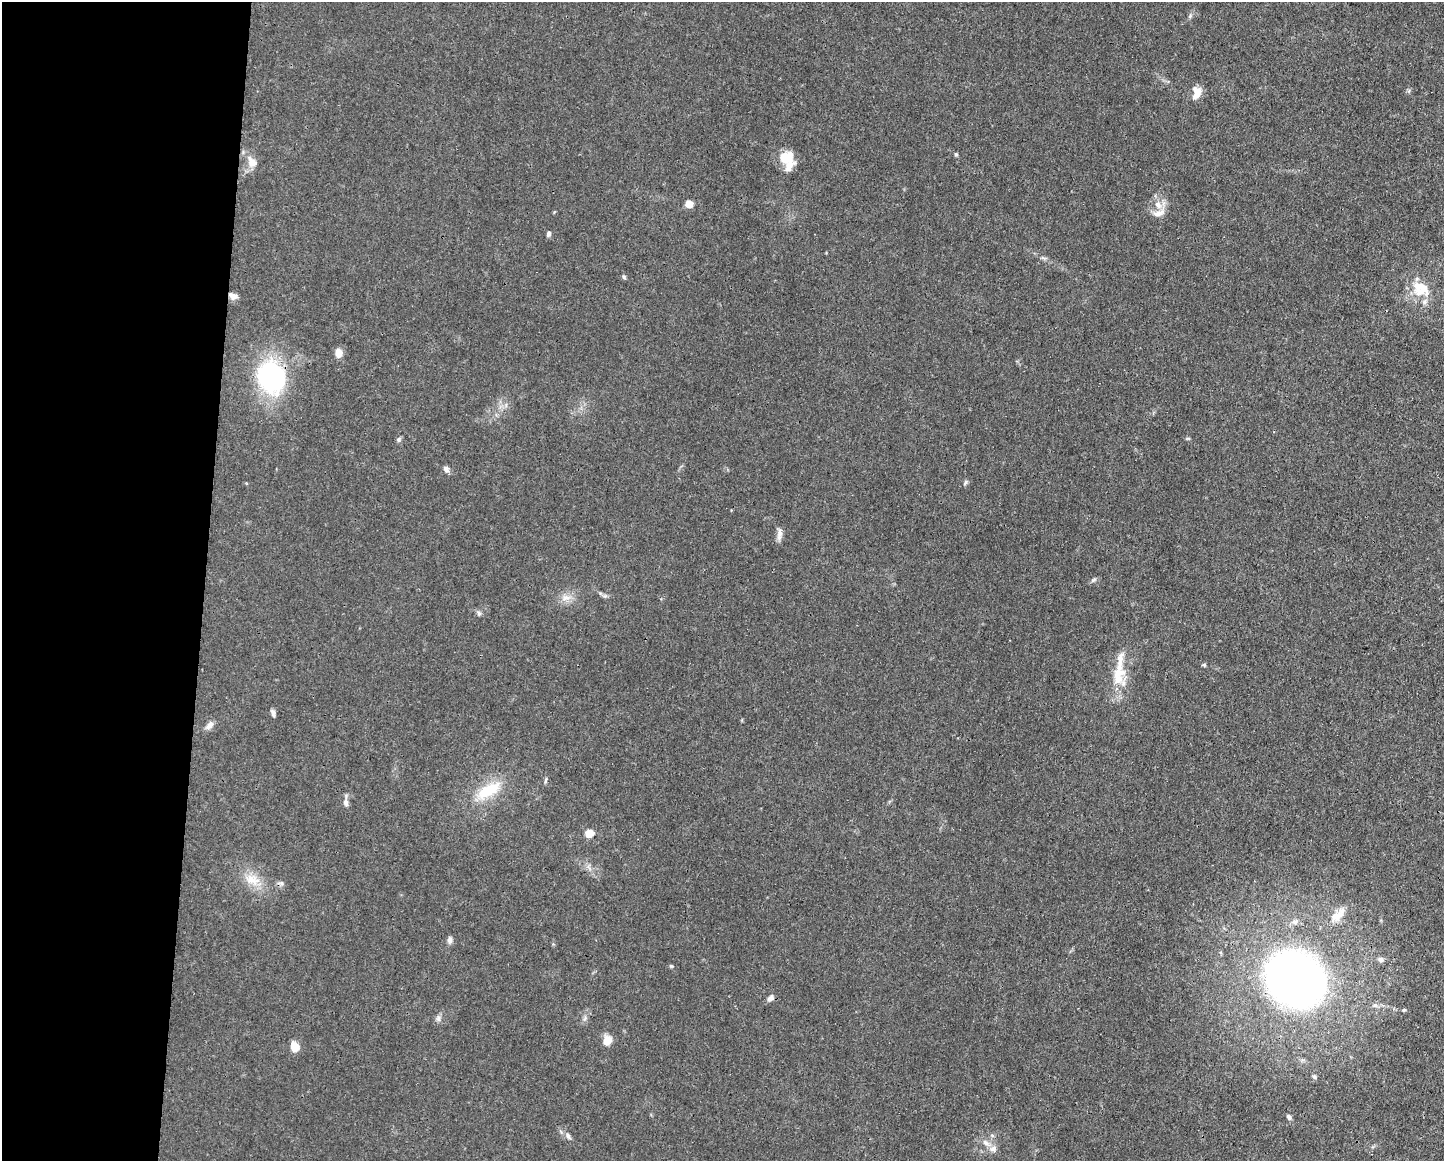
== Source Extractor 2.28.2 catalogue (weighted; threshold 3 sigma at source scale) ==
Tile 4 of 3 x 4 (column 1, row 2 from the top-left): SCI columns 112-1553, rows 2318-3476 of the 4661 x 4634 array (HDU 1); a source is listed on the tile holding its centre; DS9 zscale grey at full resolution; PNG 1446 x 1163 px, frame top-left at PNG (2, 2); no overlay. Shown black and unused: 14% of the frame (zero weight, under 3 of 4 exposures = <1% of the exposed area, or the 3 px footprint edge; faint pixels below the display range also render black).
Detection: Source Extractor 2.28.2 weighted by HDU 2 'WHT'; one run over the whole footprint, this tile lists its part. Background 0.0161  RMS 0.0025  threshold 0.0115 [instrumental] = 3 sigma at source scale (4.5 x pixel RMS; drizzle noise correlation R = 1.50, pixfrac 1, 0.05/0.05 arcsec/px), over >= 5 px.
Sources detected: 56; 7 inside a brighter listed object's ellipse — not listed separately; the other 49 listed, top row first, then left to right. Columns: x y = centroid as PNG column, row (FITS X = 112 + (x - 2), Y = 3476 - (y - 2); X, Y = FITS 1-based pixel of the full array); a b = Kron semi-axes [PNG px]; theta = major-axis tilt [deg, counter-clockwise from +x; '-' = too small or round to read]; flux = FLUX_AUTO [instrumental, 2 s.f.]
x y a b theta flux
1190 16 8 5 65 0.57
1197 92 16 10 80 2.7
956 154 5 4 - 0.41
786 157 18 14 -20 5.9
252 162 18 12 -64 2.9
689 204 6 6 - 2.8
1159 213 21 10 26 2.5
549 234 7 5 69 0.59
624 277 5 5 - 0.4
1421 289 28 20 -30 7.1
233 296 10 6 -25 1.5
339 353 11 9 88 1.9
271 377 26 21 -73 46
1188 438 6 4 0 0.32
399 439 7 5 84 0.53
446 469 7 6 - 1
965 482 9 4 51 0.54
779 534 19 6 85 1.4
1093 580 8 5 27 0.58
566 598 15 8 9 2.2
479 613 8 5 -52 0.6
1120 659 21 8 80 2.4
1204 665 5 4 - 0.32
1118 679 14 13 - 3.7
273 713 10 5 -75 0.73
209 725 13 7 46 1.3
546 780 9 3 78 0.43
488 790 35 15 30 9.5
346 803 10 7 -78 1
589 833 5 5 - 6.7
252 879 23 14 -16 4.9
281 883 10 5 -1 0.68
1338 915 26 11 46 3.6
1295 922 9 7 12 1
450 940 10 6 87 0.87
1381 959 7 6 - 0.9
671 966 5 4 - 0.29
1295 979 47 40 -39 180
770 998 10 6 42 1
1404 1010 5 4 - 0.34
438 1018 9 4 -82 0.72
585 1018 7 4 46 0.64
607 1040 9 7 71 3.6
295 1047 8 6 -71 4.6
1314 1076 7 5 -73 0.54
1289 1117 8 5 -51 0.68
992 1135 6 4 -2 0.43
568 1136 9 6 -62 0.82
986 1143 12 6 -37 1.5
Overlapping masked pixels (flux is a lower limit): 2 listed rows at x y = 233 296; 271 377